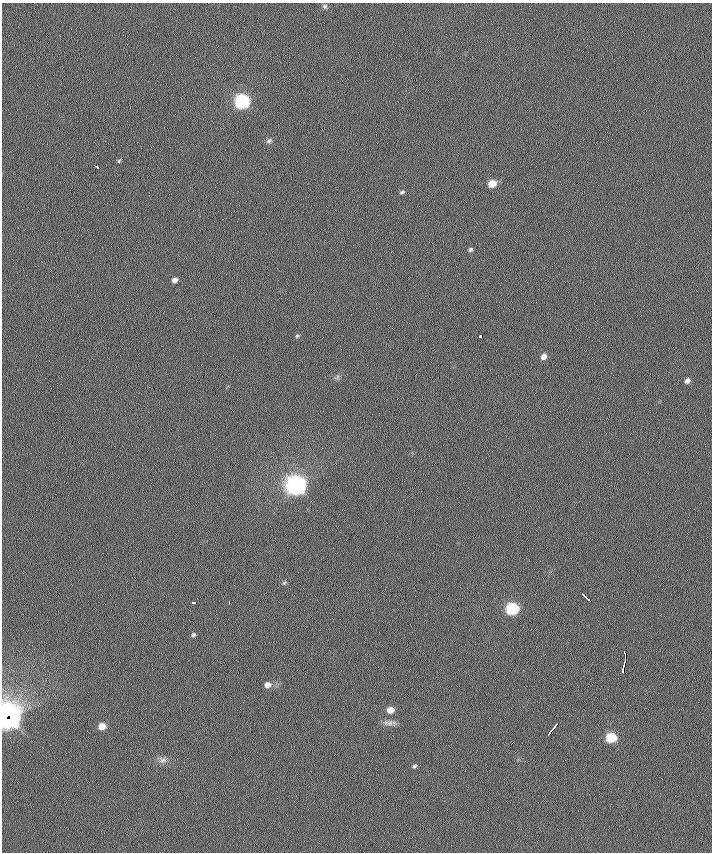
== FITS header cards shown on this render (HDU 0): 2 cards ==
NAXIS1  =                  710 /
NAXIS2  =                  850 /

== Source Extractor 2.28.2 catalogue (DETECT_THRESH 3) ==
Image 710 x 850 px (HDU 0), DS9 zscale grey, 1 PNG px = 1 image px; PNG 714 x 854 px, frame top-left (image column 1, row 850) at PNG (2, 3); no overlay
Background 0.286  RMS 6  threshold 18.1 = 3 sigma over >= 5 px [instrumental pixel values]
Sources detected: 34; all 34 listed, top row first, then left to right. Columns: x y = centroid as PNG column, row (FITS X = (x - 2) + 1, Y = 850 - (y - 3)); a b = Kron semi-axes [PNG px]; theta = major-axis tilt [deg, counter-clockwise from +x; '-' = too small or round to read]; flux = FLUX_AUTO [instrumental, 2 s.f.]
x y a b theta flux
325 6 6 6 - 870
242 101 7 7 - 99000
269 141 9 5 38 940
119 161 5 4 - 480
97 167 6 3 -35 6100
492 184 7 5 23 6800
402 192 7 4 16 710
470 249 5 4 - 780
174 280 5 4 - 2000
297 336 5 4 - 540
480 336 3 3 - 4100
543 357 6 5 - 2400
687 381 5 4 - 1600
296 486 8 7 - 320000
284 583 6 3 45 490
587 598 9 3 -45 5100
194 603 3 3 - 2400
229 603 4 2 - 1100
512 609 7 6 - 50000
193 635 5 5 - 740
624 653 6 3 -73 1300
625 661 7 2 87 2600
623 670 9 3 82 4000
267 685 7 6 - 2600
390 710 6 5 - 4300
11 717 9 5 -71 110000
6 718 12 8 88 240000
388 723 15 7 -11 2000
102 726 6 5 - 4900
554 727 9 2 53 2900
550 732 6 2 55 2200
611 738 7 6 - 22000
163 760 12 7 10 2000
414 766 6 5 - 670